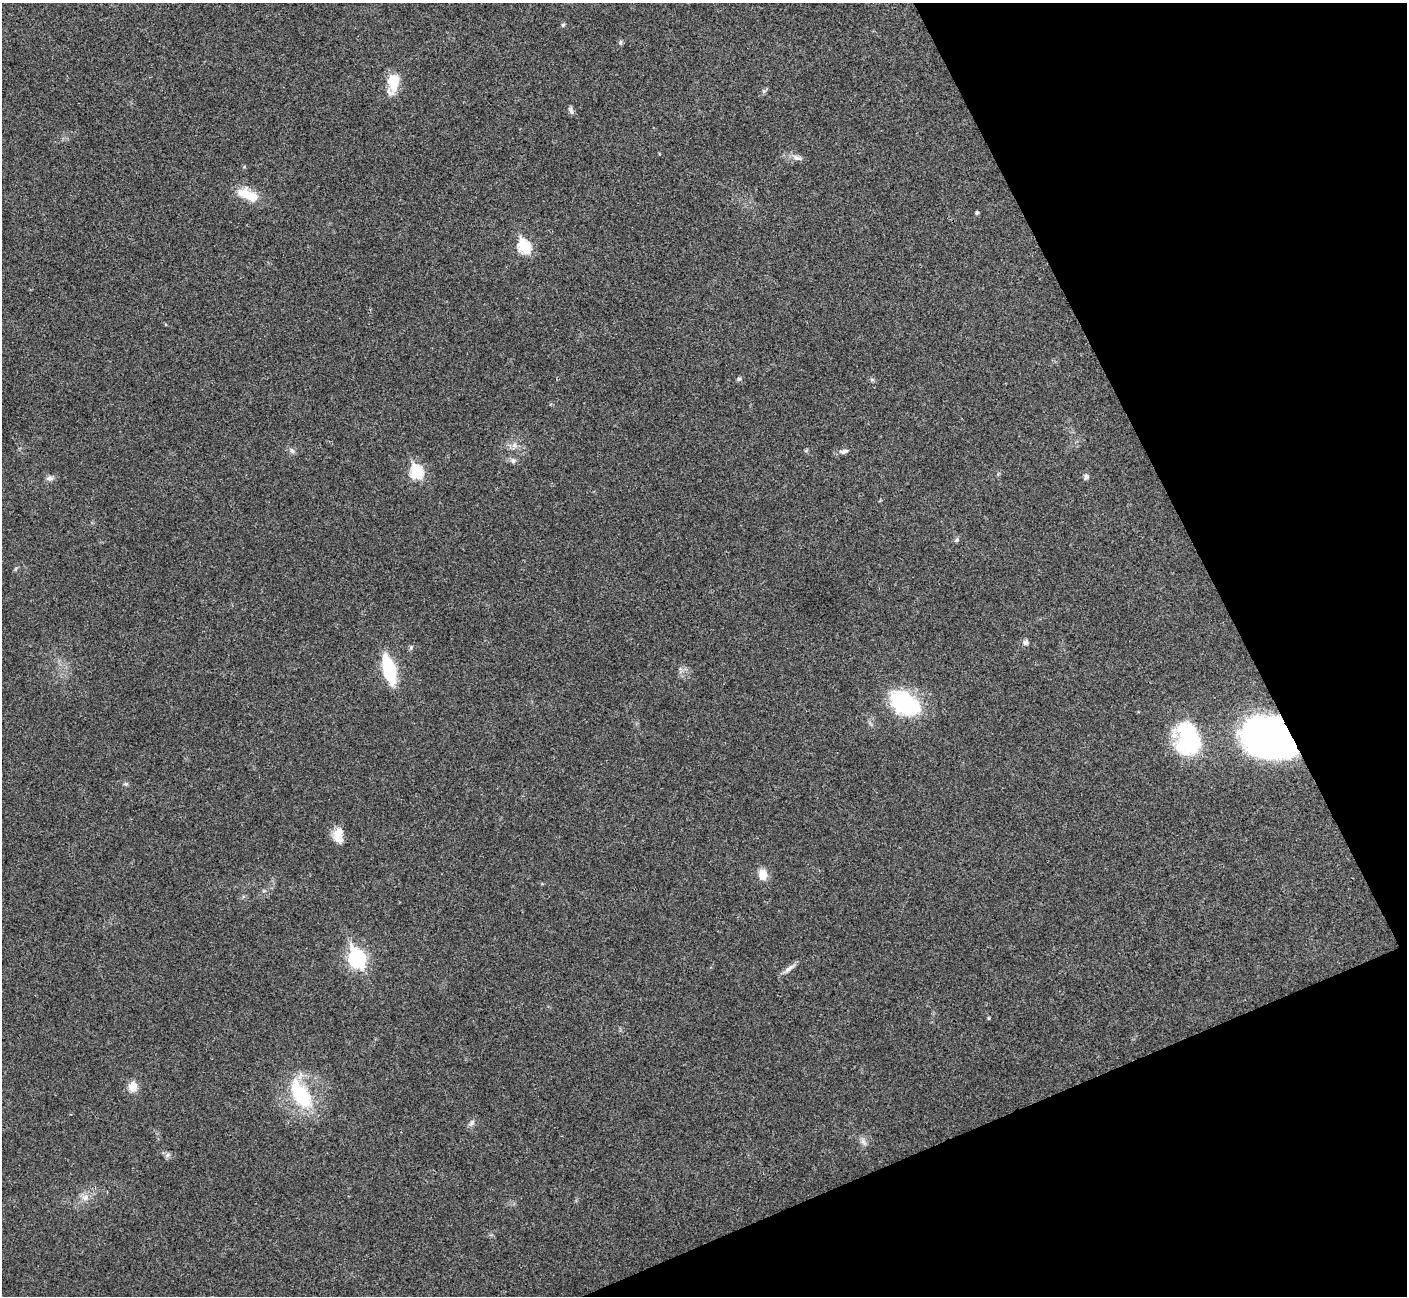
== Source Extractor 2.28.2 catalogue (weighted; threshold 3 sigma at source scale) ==
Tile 12 of 4 x 4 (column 4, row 3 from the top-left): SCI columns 4219-5623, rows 1450-2743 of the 5630 x 5618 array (HDU 1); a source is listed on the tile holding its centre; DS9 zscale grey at full resolution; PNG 1409 x 1298 px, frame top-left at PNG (2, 3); no overlay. Shown black and unused: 21% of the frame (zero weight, under 3 of 4 exposures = <1% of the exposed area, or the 3 px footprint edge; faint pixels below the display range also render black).
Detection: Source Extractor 2.28.2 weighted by HDU 2 'WHT'; one run over the whole footprint, this tile lists its part. Background 0.0219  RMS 0.0039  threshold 0.0177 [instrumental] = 3 sigma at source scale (4.5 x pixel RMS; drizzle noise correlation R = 1.50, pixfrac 1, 0.05/0.05 arcsec/px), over >= 5 px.
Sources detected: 36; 1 inside a brighter listed object's ellipse — not listed separately; the other 35 listed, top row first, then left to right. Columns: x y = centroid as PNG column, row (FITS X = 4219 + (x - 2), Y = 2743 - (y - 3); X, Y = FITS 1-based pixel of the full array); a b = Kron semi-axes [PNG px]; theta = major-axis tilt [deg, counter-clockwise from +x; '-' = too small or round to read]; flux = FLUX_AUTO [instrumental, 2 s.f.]
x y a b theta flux
563 25 5 4 - 0.57
620 42 7 5 88 0.76
393 82 18 10 82 13
764 91 5 5 - 0.66
571 110 11 5 -71 1
797 158 15 6 -22 1.9
248 195 27 12 -23 9
977 212 4 4 - 0.79
524 246 7 6 - 36
739 379 6 5 - 0.64
515 445 9 6 -23 1.6
292 451 8 5 -62 1
844 451 12 6 11 1.5
513 461 8 7 - 1.2
416 472 7 6 - 38
1086 477 7 6 - 1
49 478 9 6 5 1.4
956 540 7 5 27 0.75
1026 642 7 6 - 1.3
411 647 6 4 73 0.58
389 670 20 8 -76 35
905 703 34 23 -33 33
1188 739 35 25 -77 36
1269 739 47 32 -26 140
338 838 16 12 -40 4.3
763 874 13 10 -80 4.3
357 958 9 7 -68 100
789 968 17 6 37 2.1
988 1018 5 3 - 0.35
133 1087 11 10 - 4.3
301 1095 37 18 -57 24
472 1123 10 5 55 1.2
863 1141 7 5 0 1.1
167 1155 6 5 - 0.91
85 1197 9 7 86 1.9
Overlapping masked pixels (flux is a lower limit): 1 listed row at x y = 1269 739